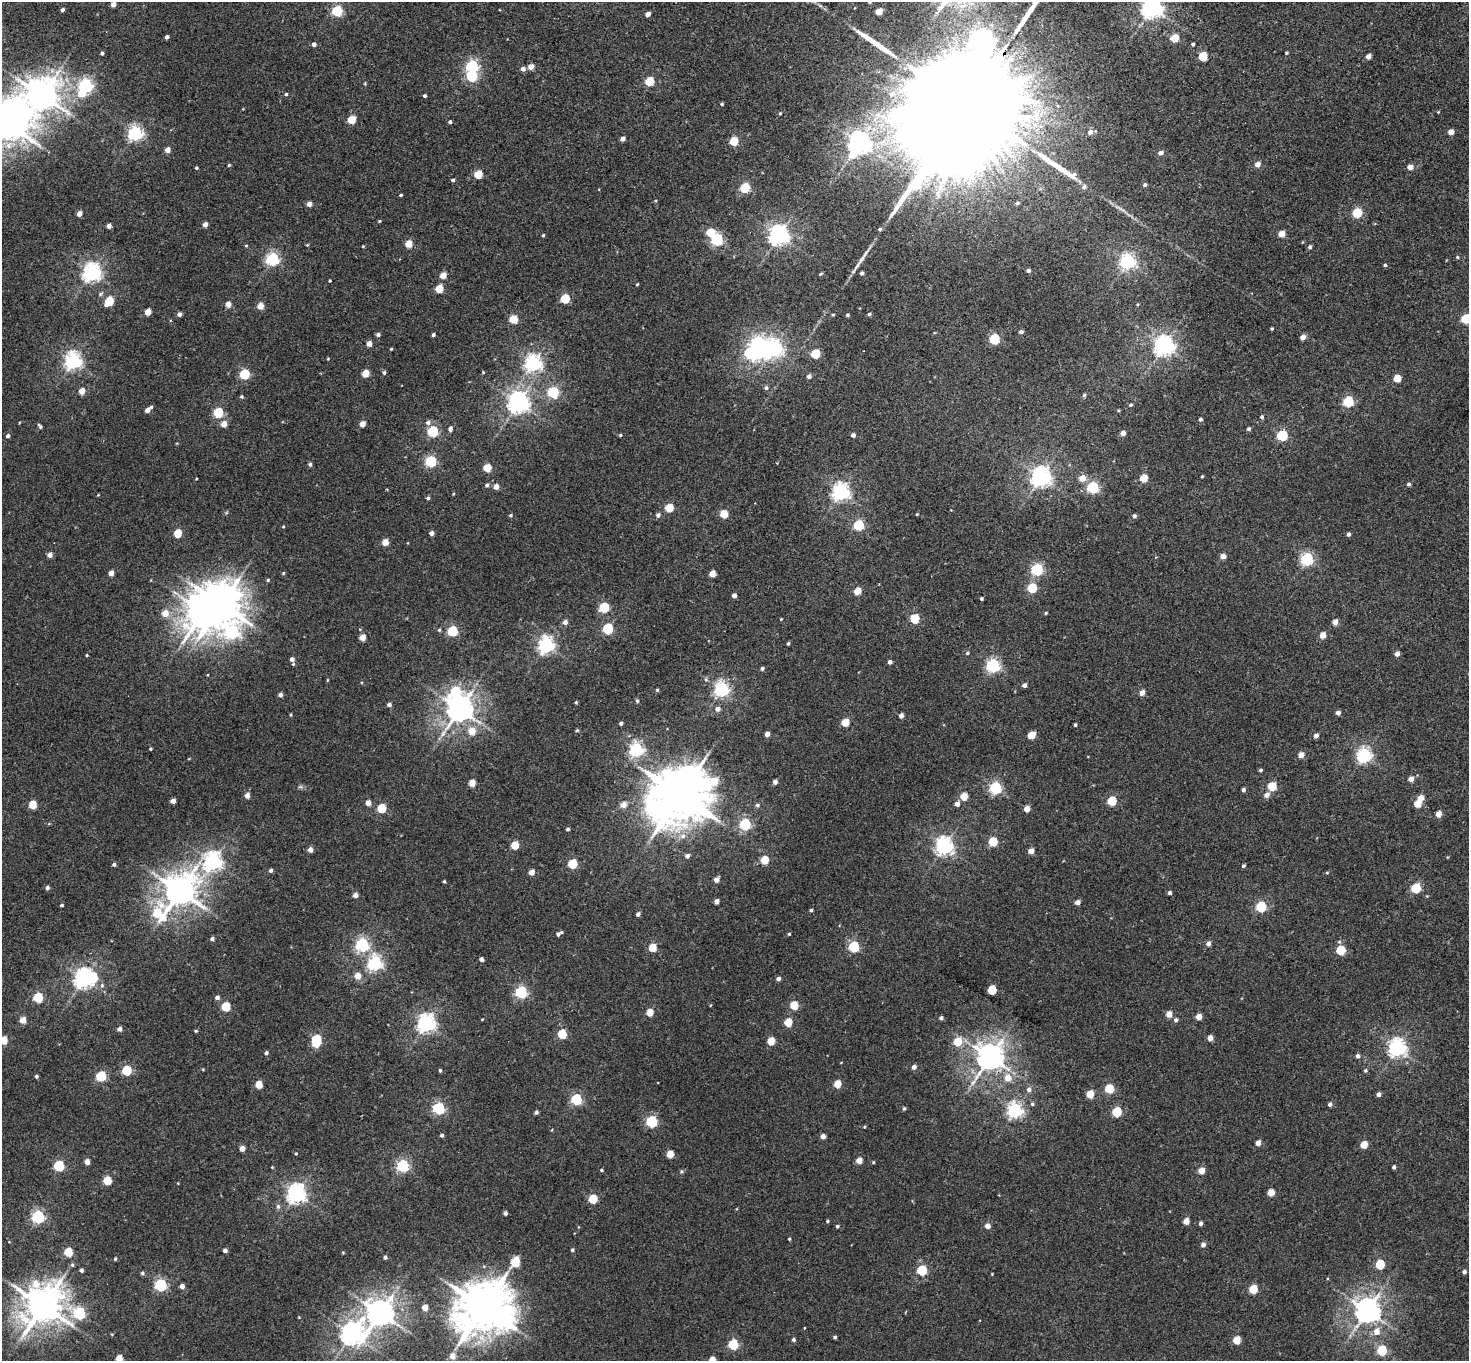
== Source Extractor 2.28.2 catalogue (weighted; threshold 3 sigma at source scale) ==
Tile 10 of 4 x 4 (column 2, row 3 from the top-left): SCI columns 1504-2970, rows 1562-2920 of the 5943 x 5978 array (HDU 1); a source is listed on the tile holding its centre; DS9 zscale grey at full resolution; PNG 1471 x 1363 px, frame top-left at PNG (2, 2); no overlay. Shown black and unused: <1% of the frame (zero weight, under 2 of 3 exposures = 3% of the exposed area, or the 3 px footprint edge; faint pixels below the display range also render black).
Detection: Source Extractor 2.28.2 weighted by HDU 2 'WHT'; one run over the whole footprint, this tile lists its part. Background 0.0289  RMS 0.0064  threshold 0.0289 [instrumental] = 3 sigma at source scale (4.5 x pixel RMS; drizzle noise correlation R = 1.50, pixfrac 1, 0.05/0.05 arcsec/px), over >= 5 px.
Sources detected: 425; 8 inside a brighter object's white glare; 3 long thin detections or spike segments (spike, bleed or trail) — not listed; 2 inside a brighter listed object's ellipse — not listed separately; the other 412 listed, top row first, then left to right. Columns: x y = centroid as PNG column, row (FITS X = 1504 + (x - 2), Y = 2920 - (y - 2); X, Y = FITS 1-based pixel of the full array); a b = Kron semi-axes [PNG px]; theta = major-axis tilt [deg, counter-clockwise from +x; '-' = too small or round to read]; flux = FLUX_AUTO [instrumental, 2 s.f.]
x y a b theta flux
870 2 4 3 - 0.57
113 4 4 4 - 5.6
1152 8 7 7 - 410
62 10 4 3 - 1.6
337 11 5 5 - 50
879 11 5 4 - 11
648 14 4 4 - 3.9
167 37 4 3 - 1.7
1174 38 5 5 - 19
314 44 4 4 - 2.4
1193 44 3 3 - 1
102 53 4 4 - 1.2
1286 53 3 3 - 0.7
1203 56 5 5 - 26
1368 56 4 4 - 3.7
472 66 6 5 - 89
531 67 5 4 - 5.3
523 69 5 4 - 2.9
472 76 5 5 - 52
649 81 5 5 - 27
365 83 5 3 - 0.51
85 85 6 6 - 130
286 94 4 4 - 0.97
891 94 8 8 - 3.4
42 95 13 10 59 1300
424 96 3 3 - 1.1
722 104 3 3 - 0.76
965 106 94 21 54 78000
1438 112 4 3 - 0.46
780 113 4 3 - 0.55
351 120 5 4 - 19
450 122 4 4 - 1.3
8 124 11 9 19 1600
1090 132 5 5 - 3.2
1451 132 4 4 - 6
135 133 6 5 - 160
622 139 4 4 - 3.1
734 141 5 5 - 28
859 143 7 7 - 450
167 150 4 4 - 5.2
1161 153 5 4 - 3.2
1257 164 4 4 - 5.5
229 165 4 3 - 0.9
1410 167 5 4 - 4.7
196 168 3 3 - 0.86
478 174 5 5 - 23
1074 174 6 6 - 1.5
453 180 5 4 - 1
1145 184 4 4 - 1.4
1084 187 7 6 - 2
745 188 5 5 - 41
401 195 3 3 - 0.77
1018 203 4 3 - 1.1
309 204 4 4 - 4.6
1357 213 5 5 - 39
79 214 4 4 - 5.2
379 221 4 3 - 0.62
205 224 4 4 - 4.2
109 226 4 4 - 3.2
880 229 4 4 - 0.98
1282 234 5 4 - 9.7
543 235 4 3 - 0.84
779 235 7 6 - 350
717 240 5 5 - 88
408 244 5 4 - 13
307 245 4 3 - 0.51
246 246 4 3 - 0.53
363 246 4 3 - 0.51
1310 247 4 4 - 1.6
1457 257 4 4 - 0.66
272 259 5 5 - 120
1127 261 6 6 - 160
1385 265 4 4 - 0.9
1028 271 4 4 - 1.7
91 272 6 6 - 290
862 273 4 3 - 1.4
443 275 5 4 - 9.2
330 281 3 3 - 0.66
637 284 3 3 - 0.61
439 289 5 4 - 17
100 294 6 5 - 1.1
565 299 5 5 - 33
109 301 6 5 - 26
228 304 4 4 - 5.6
260 306 4 4 - 10
148 312 5 4 - 9
179 314 4 4 - 2.4
869 314 4 4 - 1.1
833 315 4 3 - 0.68
847 315 3 3 - 0.99
513 319 5 5 - 21
1466 319 5 5 - 39
1272 328 3 3 - 0.8
1021 332 4 4 - 2.1
378 334 4 4 - 1.8
433 335 3 3 - 1.4
1303 337 5 4 - 4.6
994 339 5 5 - 49
758 342 7 6 - 88
369 344 4 4 - 5.8
1164 346 7 6 - 370
391 349 3 3 - 0.59
773 349 7 7 - 210
758 352 6 6 - 170
815 354 5 5 - 30
328 358 4 3 - 0.49
73 361 6 6 - 230
533 363 6 6 - 200
384 372 4 4 - 1.4
483 372 3 3 - 0.45
365 373 5 4 - 13
244 374 5 5 - 45
809 376 4 4 - 2.3
1397 378 5 4 - 14
766 388 5 5 - 1.4
82 391 5 4 - 6.8
553 392 5 5 - 59
1084 395 5 4 - 0.94
241 397 4 4 - 0.98
1348 402 5 5 - 54
518 403 7 7 - 390
1130 405 5 4 - 1.1
151 407 4 3 - 0.93
147 410 4 4 - 4.1
218 413 5 5 - 40
1262 417 4 4 - 1.1
1200 419 4 4 - 1.3
428 422 6 5 - 2.2
224 424 5 4 - 7.2
362 424 4 4 - 6.3
40 426 6 4 -52 1.2
450 429 5 4 - 2.7
1249 429 4 4 - 1.2
433 431 5 5 - 56
1123 433 4 4 - 4.5
620 435 4 4 - 0.72
853 435 4 4 - 2.2
1282 435 5 5 - 57
8 436 4 4 - 1.5
430 461 5 5 - 65
310 464 5 4 - 1.3
487 468 5 4 - 19
1202 476 3 2 - 0.66
1041 477 7 6 - 340
1082 478 5 5 - 7.8
1144 478 5 4 - 18
196 479 3 2 - 0.45
1408 484 4 4 - 1.3
487 485 5 4 - 1.4
496 487 4 4 - 5.4
1092 488 5 5 - 80
841 492 6 6 - 240
453 494 4 3 - 0.52
98 495 4 3 - 0.44
428 498 4 4 - 1.5
669 508 5 5 - 21
724 514 5 5 - 18
917 514 3 3 - 0.54
511 515 4 4 - 0.97
658 515 5 5 - 2
1134 516 4 4 - 1.7
859 525 5 5 - 55
283 527 4 3 - 0.51
178 533 5 4 - 19
431 533 4 4 - 2.9
1348 534 4 3 - 1.8
385 542 4 4 - 11
50 555 4 4 - 3.9
1223 556 4 4 - 5.2
1307 559 5 5 - 99
1037 570 5 5 - 81
111 573 4 4 - 5.9
283 573 4 4 - 0.63
712 574 4 4 - 8.2
268 580 4 4 - 0.81
1032 588 5 5 - 33
857 591 5 4 - 13
734 596 4 4 - 3.4
981 599 3 3 - 1
221 604 11 9 80 1600
604 607 5 5 - 41
165 613 5 5 - 9
1046 613 4 3 - 0.69
781 619 3 2 - 0.46
915 619 5 5 - 35
565 622 5 5 - 2.8
1335 622 4 4 - 5.3
608 629 5 5 - 57
439 630 5 4 - 0.88
452 631 5 5 - 47
232 632 15 12 42 110
1323 635 4 4 - 8.6
362 637 4 4 - 8
788 643 4 3 - 0.86
546 645 6 6 - 210
967 653 5 4 - 0.99
1397 654 4 4 - 3.4
87 655 3 3 - 0.62
292 659 5 5 - 2.8
890 662 4 4 - 2.7
993 666 6 5 - 130
762 668 4 4 - 1.3
1024 685 4 4 - 2.2
721 689 6 6 - 160
657 690 4 4 - 0.7
455 692 9 6 30 42
1142 693 5 4 - 4.6
280 695 4 4 - 2.2
637 701 5 4 - 0.8
576 702 4 3 - 0.79
389 705 4 4 - 2.2
459 709 8 7 - 770
718 709 5 5 - 3.7
1338 713 4 4 - 2.7
291 715 5 3 - 0.57
901 716 4 4 - 3.6
845 722 5 4 - 15
621 723 3 3 - 1.2
1075 725 3 3 - 0.94
577 730 4 3 - 0.87
472 731 5 5 - 11
767 734 4 4 - 4.1
1031 735 5 4 - 14
1316 736 4 4 - 3.7
150 749 3 3 - 0.69
636 750 6 5 - 150
1301 755 4 4 - 6.1
1364 755 6 6 - 160
1260 770 4 3 - 0.99
1411 779 4 4 - 5.1
775 782 4 4 - 2.7
472 783 5 4 - 11
1272 786 5 5 - 25
300 787 7 4 17 1
995 788 5 5 - 87
1243 790 4 3 - 1.7
247 795 5 4 - 4.3
680 795 19 15 33 3800
1267 795 5 5 - 4.1
964 796 5 4 - 15
1421 798 5 4 - 5.7
173 801 4 4 - 3.7
1112 801 5 5 - 29
368 803 4 4 - 5.3
957 804 5 4 - 3.7
1418 804 5 4 - 14
33 805 5 5 - 17
623 805 5 5 - 5.4
757 805 6 5 - 1.3
381 808 5 5 - 27
1027 809 4 4 - 6.7
1439 814 4 4 - 6.6
745 824 5 5 - 72
568 829 4 3 - 1.5
683 836 8 7 - 3
993 842 5 5 - 31
515 845 5 4 - 20
944 846 6 6 - 240
310 850 4 4 - 3.7
1031 851 4 4 - 5.8
687 856 5 4 - 2.1
765 860 5 5 - 20
213 862 7 6 - 260
114 864 4 4 - 1.4
573 864 5 5 - 28
1243 866 4 3 - 0.91
271 870 4 4 - 1.6
531 872 4 4 - 6
1327 873 5 3 - 0.58
716 880 4 4 - 5
444 881 3 3 - 0.75
47 888 5 4 - 1.7
1416 888 5 5 - 38
179 891 10 9 - 1200
1169 893 4 4 - 1.6
355 895 4 4 - 4.1
716 901 4 4 - 3.9
1078 902 4 4 - 3.7
62 905 4 3 - 0.92
1261 906 5 5 - 50
811 910 4 3 - 0.95
157 913 18 17 - 31
638 914 4 4 - 2.2
559 934 7 4 30 2.2
789 934 3 3 - 0.66
212 939 4 4 - 1.9
1208 943 5 4 - 2.7
362 945 6 5 - 120
854 947 5 5 - 58
652 948 5 5 - 19
1341 950 5 5 - 30
481 959 4 3 - 2.1
375 963 6 6 - 150
357 976 5 5 - 7.2
84 979 7 6 - 320
778 979 4 4 - 2.4
102 985 6 5 - 1.1
992 990 5 5 - 31
521 992 5 5 - 83
38 997 5 5 - 38
217 997 5 4 - 1.8
711 1005 4 3 - 0.45
794 1005 5 5 - 19
226 1007 5 5 - 28
650 1013 5 4 - 12
1169 1014 4 4 - 7.2
1199 1017 4 4 - 7.6
941 1018 4 4 - 1.6
482 1019 4 3 - 0.45
23 1020 5 4 - 8.8
1176 1020 5 4 - 1.6
788 1022 5 5 - 18
426 1024 7 6 - 250
120 1029 5 4 - 2.7
196 1031 5 4 - 0.74
562 1034 5 5 - 27
1210 1038 4 4 - 5.4
316 1039 6 5 - 37
3 1040 5 5 - 16
771 1041 5 5 - 16
958 1042 5 5 - 19
1397 1048 6 6 - 250
266 1053 4 4 - 1.4
1358 1056 4 4 - 2.1
990 1057 9 8 - 790
914 1067 4 4 - 2.8
440 1070 4 3 - 1
1365 1070 5 5 - 0.94
127 1071 5 5 - 37
36 1076 4 3 - 1.1
101 1076 5 5 - 43
1008 1078 7 6 - 7
837 1084 5 4 - 13
259 1085 5 5 - 14
1029 1089 6 5 - 2.6
1109 1089 5 5 - 26
1090 1094 5 4 - 14
1379 1094 4 4 - 2.6
576 1100 5 5 - 60
1032 1104 5 4 - 0.97
1330 1104 4 4 - 1.9
439 1108 5 5 - 82
904 1108 4 4 - 0.98
1015 1110 6 6 - 180
536 1112 4 4 - 1.3
1117 1112 5 5 - 35
652 1122 6 5 - 60
864 1127 4 4 - 0.55
441 1135 4 4 - 1.3
823 1136 4 4 - 3.6
1258 1143 4 4 - 4.5
1364 1144 5 4 - 13
242 1149 4 4 - 4.6
296 1154 3 3 - 1.2
670 1154 5 4 - 12
859 1160 4 4 - 7.2
87 1162 4 4 - 4.3
873 1162 4 3 - 0.69
59 1166 5 5 - 51
403 1166 5 5 - 89
272 1167 3 3 - 0.45
1394 1167 4 3 - 1.6
602 1170 4 3 - 0.73
1201 1171 5 4 - 9.4
681 1172 5 4 - 0.83
107 1181 5 5 - 20
1271 1193 5 4 - 12
296 1194 7 6 - 280
593 1199 5 5 - 27
278 1206 7 6 - 1.5
505 1213 4 4 - 1.9
38 1217 6 5 - 100
827 1221 4 3 - 0.79
1186 1221 4 4 - 7.6
1200 1223 4 4 - 1.8
837 1226 4 4 - 1.3
987 1226 4 4 - 5.2
789 1239 3 3 - 0.65
1203 1245 5 4 - 2.9
572 1250 4 3 - 1
225 1251 4 4 - 2
68 1252 5 5 - 25
343 1253 5 3 - 0.48
385 1257 3 3 - 1.3
115 1259 4 3 - 0.73
516 1263 7 6 - 17
72 1265 6 4 -67 0.95
1380 1265 5 5 - 31
81 1270 4 3 - 1.4
922 1270 5 5 - 42
1464 1272 4 4 - 1.7
142 1273 5 4 - 1.1
161 1285 5 5 - 87
182 1286 4 4 - 3
1253 1289 5 5 - 22
43 1306 12 11 - 1600
483 1307 16 12 47 2900
425 1308 4 4 - 7.6
1367 1311 8 7 - 660
80 1313 6 6 - 66
380 1313 8 8 - 840
1377 1331 7 7 - 5.2
112 1334 5 3 - 0.47
351 1334 10 8 24 380
835 1337 4 3 - 1.1
793 1340 4 4 - 1.2
1237 1340 5 5 - 15
733 1344 5 5 - 45
1382 1350 5 5 - 38
452 1356 6 6 - 5.4
119 1359 5 4 - 11
712 1360 5 4 - 11
Overlapping masked pixels (flux is a lower limit): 2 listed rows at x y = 965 106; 990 1057
Isophote crosses this tile's border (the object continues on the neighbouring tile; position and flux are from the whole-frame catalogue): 8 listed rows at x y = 870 2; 1152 8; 965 106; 8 124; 1466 319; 3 1040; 119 1359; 712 1360